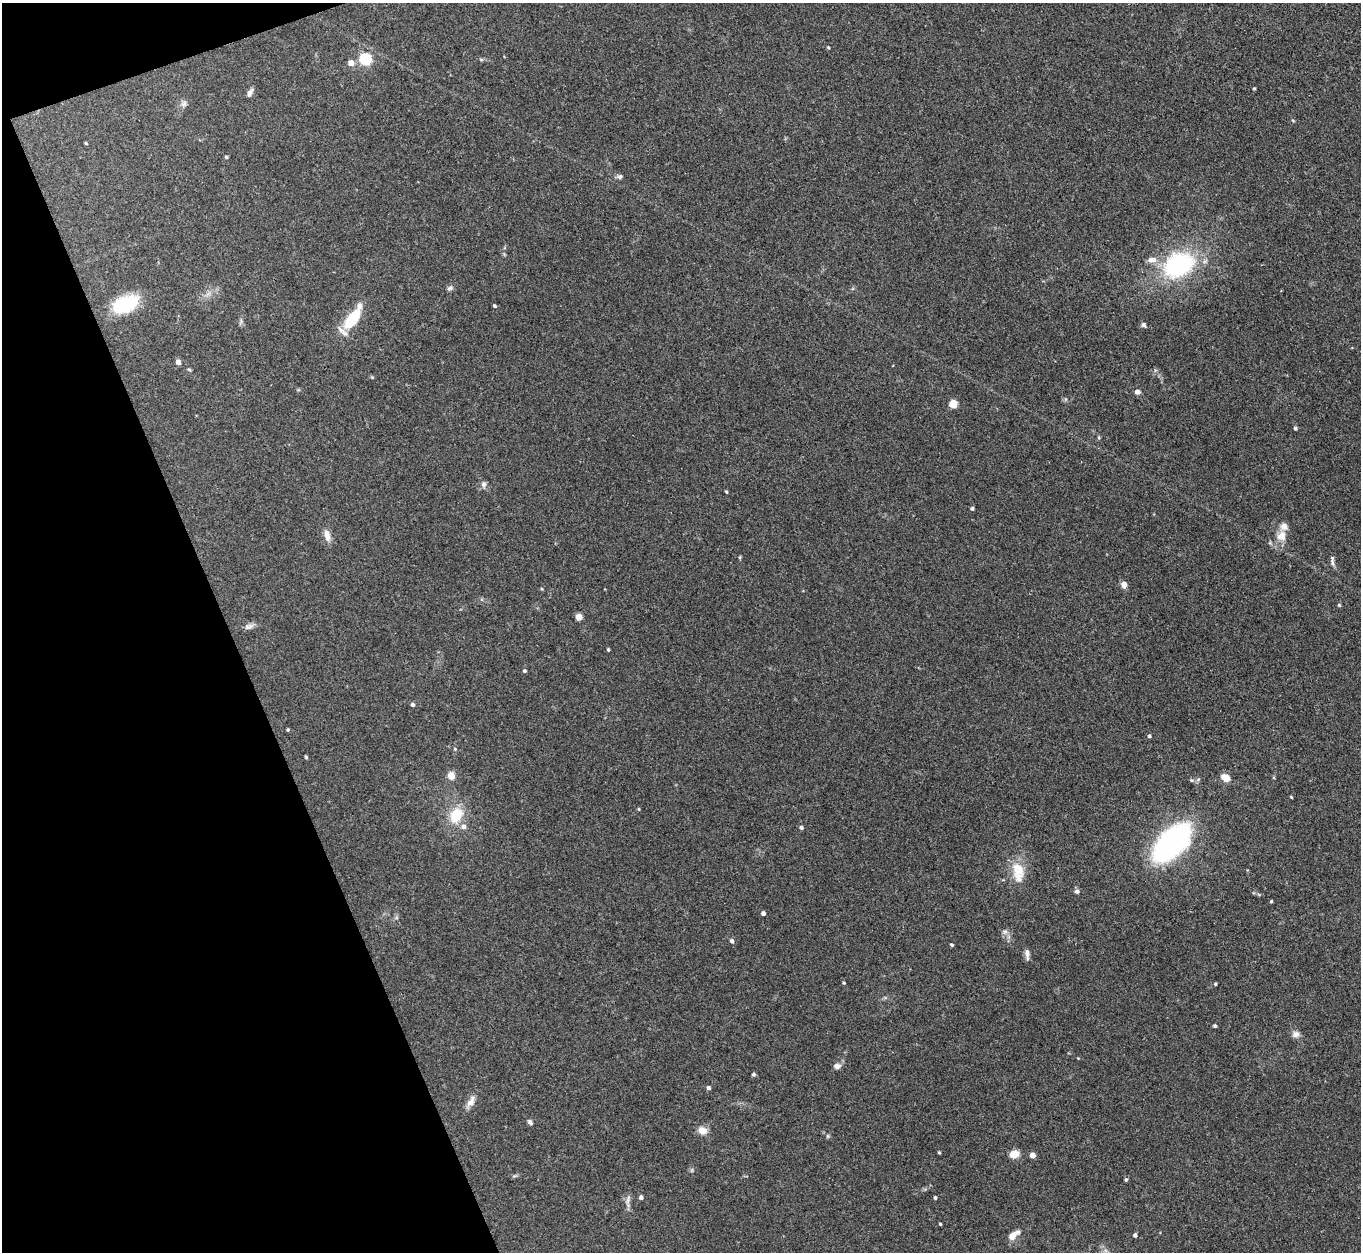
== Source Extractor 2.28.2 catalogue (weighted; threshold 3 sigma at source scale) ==
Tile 5 of 4 x 4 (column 1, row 2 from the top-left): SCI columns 38-1396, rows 2810-4059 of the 5509 x 5488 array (HDU 1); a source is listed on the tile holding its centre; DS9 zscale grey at full resolution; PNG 1363 x 1254 px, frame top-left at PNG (2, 3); no overlay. Shown black and unused: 18% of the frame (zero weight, under 3 of 4 exposures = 5% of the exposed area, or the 3 px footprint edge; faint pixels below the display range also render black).
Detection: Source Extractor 2.28.2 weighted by HDU 2 'WHT'; one run over the whole footprint, this tile lists its part. Background 0.33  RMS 0.0096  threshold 0.0431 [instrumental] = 3 sigma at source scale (4.5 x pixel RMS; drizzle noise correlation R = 1.50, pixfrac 1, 0.05/0.05 arcsec/px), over >= 5 px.
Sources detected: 80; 4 inside a brighter listed object's ellipse — not listed separately; the other 76 listed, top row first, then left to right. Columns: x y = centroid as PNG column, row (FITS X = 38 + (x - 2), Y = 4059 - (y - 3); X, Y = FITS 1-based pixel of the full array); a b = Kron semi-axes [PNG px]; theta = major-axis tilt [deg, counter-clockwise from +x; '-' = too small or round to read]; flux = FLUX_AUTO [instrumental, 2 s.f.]
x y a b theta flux
828 47 4 3 - 0.96
365 59 6 6 - 100
351 63 5 5 - 8.3
1254 88 3 3 - 1.1
250 93 10 5 65 3.6
184 104 8 7 - 3.1
86 143 3 3 - 1.1
226 157 3 3 - 1.4
620 177 7 6 - 2.2
1178 265 32 23 28 120
450 288 9 5 23 2.4
125 304 31 17 24 45
495 306 5 4 - 1.2
353 318 24 10 55 44
1144 325 7 6 - 2.2
178 362 5 5 - 4.9
189 369 5 4 - 1.2
1137 392 6 5 - 3.9
953 404 8 7 - 10
1295 428 4 4 - 2
484 484 9 7 -85 3.2
726 492 4 3 - 1.1
972 508 4 4 - 1.7
327 535 15 7 -78 7.2
1282 536 14 12 51 11
740 557 5 3 - 1.1
1332 563 10 4 -78 2.3
1124 585 7 6 - 5.3
542 589 5 3 - 0.85
1339 605 4 4 - 1.3
579 617 5 5 - 14
249 626 14 7 16 4.3
608 649 3 3 - 1.4
525 671 4 4 - 1.6
413 705 4 4 - 2.4
288 730 3 3 - 1.1
1149 736 4 4 - 1.5
455 749 5 4 - 1.1
306 757 4 4 - 1.2
451 776 5 5 - 19
1226 778 9 7 -30 9.8
1291 797 3 2 - 0.76
639 809 5 3 - 0.87
456 815 17 12 65 26
463 826 7 7 - 3.6
801 827 5 4 - 1.9
1172 843 29 15 47 310
1018 869 26 16 -74 20
1077 891 6 5 - 2.8
1271 901 4 3 - 1
763 913 4 4 - 2.7
1005 932 8 6 2 2.9
732 941 5 4 - 2.9
952 945 4 3 - 1.3
1027 954 13 6 -84 4.2
844 983 3 3 - 1
1215 984 4 3 - 1.1
1215 1026 4 3 - 1.6
1296 1034 9 8 - 4.5
837 1066 9 6 -5 4
753 1074 4 4 - 1.8
709 1088 5 4 - 2
471 1102 16 8 63 7.1
530 1122 7 5 -43 2.4
702 1130 10 8 -18 8.9
828 1136 6 4 -90 1.2
939 1153 3 3 - 1
1014 1154 10 8 14 9.5
1032 1155 5 4 - 7.4
1126 1179 5 3 - 1.5
641 1197 4 4 - 2.7
935 1198 4 3 - 1.3
628 1201 20 5 87 4.4
940 1224 3 3 - 0.98
1013 1235 13 6 40 9.9
1135 1235 4 4 - 2.2